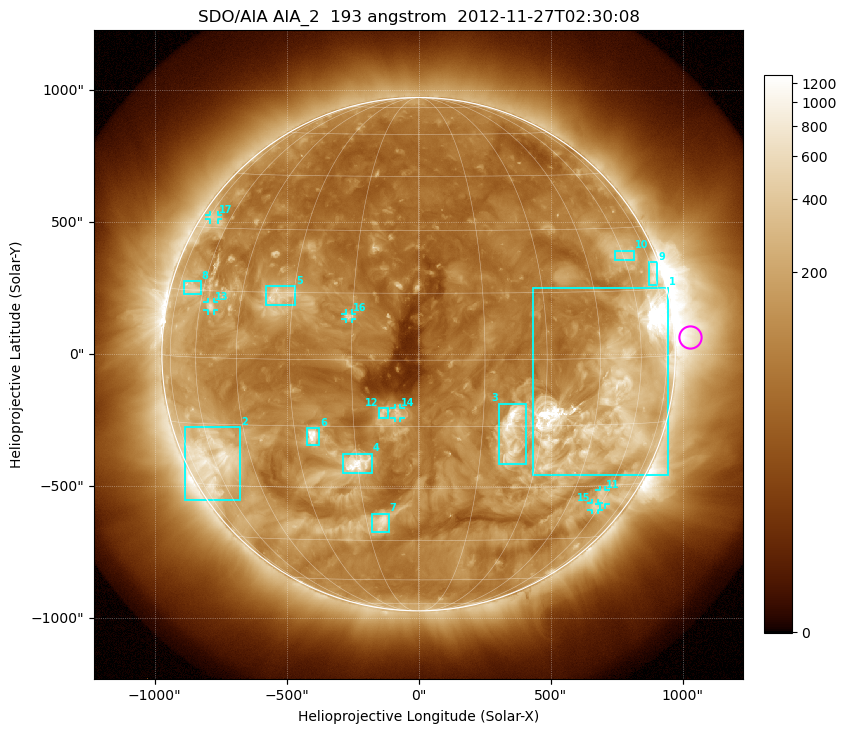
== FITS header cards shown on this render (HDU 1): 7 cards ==
TELESCOP= 'SDO/AIA'
INSTRUME= 'AIA_2'
WAVELNTH=                  193
WAVEUNIT= 'angstrom'
DATE-OBS= '2012-11-27T02:30:08.64'
CTYPE1  = 'HPLN-TAN'
CTYPE2  = 'HPLT-TAN'

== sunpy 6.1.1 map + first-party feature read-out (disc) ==
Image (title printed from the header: SDO/AIA AIA_2  193 angstrom  2012-11-27T02:30:08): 1024 x 1024 px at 2.4 arcsec/px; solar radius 972 arcsec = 405 px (full disc in frame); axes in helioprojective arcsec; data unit not stated in the header (colour bar unlabelled)
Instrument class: DISC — disc imager (sunpy class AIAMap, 193 A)
Bright regions (active regions / flare kernels): reference = the median radial profile (limb darkening/brightening removed); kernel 9 px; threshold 5 sigma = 240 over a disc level ~93.9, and >= 1.15x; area >= 12 px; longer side >= 10 px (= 24 arcsec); searched inside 0.97 R_sun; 17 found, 17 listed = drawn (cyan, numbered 1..; 6 of them under ~33 arcsec drawn as corner ticks so the feature stays visible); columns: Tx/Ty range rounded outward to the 5 arcsec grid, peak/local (2 s.f.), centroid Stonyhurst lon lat
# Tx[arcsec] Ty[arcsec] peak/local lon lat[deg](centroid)
1 430..945 -455..255 30 +47 -8
2 -885..-675 -555..-275 7 -60 -23
3 305..410 -420..-185 14 +22 -16
4 -285..-175 -450..-375 13 -15 -24
5 -580..-465 185..260 6 -34 +14
6 -425..-375 -345..-280 12 -25 -17
7 -175..-110 -675..-605 7 -11 -39
8 -890..-825 225..275 3.9 -66 +15
9 870..905 260..350 4.8 +73 +18
10 745..815 355..390 3.9 +61 +23
11 685..710 -570..-515 3.6 +59 -33
12 -150..-115 -240..-205 4.6 -8 -12
13 -800..-775 165..200 4.8 -55 +12
14 -90..-70 -240..-205 5 -5 -12
15 655..685 -590..-565 3.8 +58 -36
16 -275..-250 135..155 4.8 -16 +10
17 -795..-760 510..525 3 -71 +33
Off-limb structures (1.02-1.3 R_sun): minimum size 162 px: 2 found; the strongest spans PA ~235..305 deg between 1.02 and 1.3 R_sun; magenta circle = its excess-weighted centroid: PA ~275 deg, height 1.06 R_sun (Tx ~1030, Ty ~65 arcsec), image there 4.5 x the reference